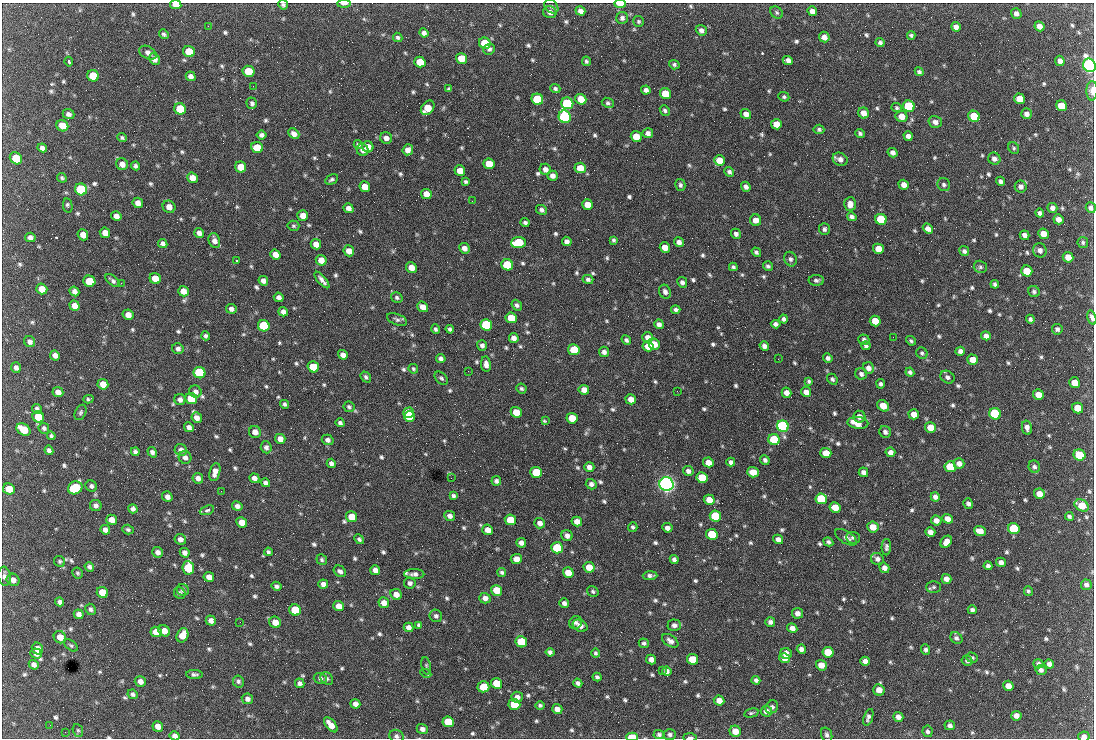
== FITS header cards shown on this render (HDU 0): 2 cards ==
NAXIS1  =                 1092 /fastest changing axis
NAXIS2  =                  736 /next to fastest changing axis

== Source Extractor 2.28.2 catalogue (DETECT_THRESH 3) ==
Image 1092 x 736 px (HDU 0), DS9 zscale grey, 1 PNG px = 1 image px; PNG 1096 x 740 px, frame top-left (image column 1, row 736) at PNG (2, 3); each listed source drawn as its Kron ellipse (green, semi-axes under 4 px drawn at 4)
Background 1520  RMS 36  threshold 109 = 3 sigma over >= 5 px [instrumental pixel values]
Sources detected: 800; of the 800, the 500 brightest by FLUX_AUTO listed and drawn (300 fainter detections omitted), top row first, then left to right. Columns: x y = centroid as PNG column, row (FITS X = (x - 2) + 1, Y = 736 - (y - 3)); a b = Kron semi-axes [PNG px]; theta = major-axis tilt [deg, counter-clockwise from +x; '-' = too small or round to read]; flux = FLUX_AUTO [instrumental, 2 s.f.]
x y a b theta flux
344 4 6 3 2 1.2e+04
620 4 6 3 -1 4.3e+04
176 5 5 4 - 3.4e+04
283 5 5 4 - 5.5e+03
551 6 8 6 -44 4.9e+03
580 11 5 4 - 1.1e+04
812 11 5 4 - 1.9e+04
550 12 7 6 - 1.2e+04
777 12 7 5 -46 4.9e+03
1016 14 5 5 - 9.9e+03
622 18 6 6 - 7.4e+03
638 21 5 5 - 4.5e+03
208 26 2 2 - 5.2e+03
1039 26 5 5 - 1.6e+04
956 27 5 4 - 1.2e+04
701 30 6 5 - 9.3e+03
424 33 5 4 - 8.3e+03
164 34 5 4 - 4.9e+03
911 35 4 3 - 4.6e+03
398 37 5 4 - 5.0e+03
824 37 5 5 - 1.4e+04
485 43 6 5 - 8.2e+04
880 43 4 4 - 6.7e+03
489 49 6 5 - 7.2e+03
189 52 6 5 - 7.4e+04
148 53 9 6 -28 1.1e+04
461 58 6 5 - 5.2e+04
154 59 6 5 - 1.1e+04
788 60 5 4 - 1.1e+04
586 61 5 4 - 4.6e+03
1060 61 5 4 - 1.3e+04
69 62 5 3 - 6.6e+03
420 62 6 5 - 5.6e+04
674 65 5 4 - 5.4e+03
1089 65 7 6 - 1.3e+06
248 71 6 5 - 4.9e+04
919 72 4 4 - 5.6e+03
93 76 6 5 - 7.6e+04
191 76 5 4 - 1.1e+04
253 86 2 2 - 1.9e+04
449 89 4 4 - 4.5e+03
555 89 5 4 - 5.6e+03
646 90 5 4 - 9.9e+03
1092 91 10 5 89 1.6e+04
665 94 6 5 - 6.0e+04
784 97 5 4 - 4.4e+03
537 99 6 5 - 1.6e+05
581 99 6 5 - 3.9e+04
1020 99 5 5 - 5.4e+04
252 103 6 5 - 6.3e+03
567 103 6 6 - 2.8e+05
608 103 6 5 - 5.3e+03
909 106 6 5 - 2.0e+05
1062 106 6 5 - 5.9e+04
428 108 8 6 49 5.1e+04
897 108 5 4 - 4.4e+03
180 109 6 5 - 7.6e+04
665 110 5 4 - 5.6e+03
864 113 6 5 - 2.1e+04
68 114 6 5 - 8.3e+03
746 114 5 5 - 1.7e+04
1026 114 5 5 - 1.1e+04
901 116 6 5 - 2.7e+04
974 116 6 5 - 9.2e+04
565 117 6 6 - 5.8e+05
935 122 7 5 -16 1.2e+04
776 124 5 5 - 3.2e+04
62 126 6 5 - 3.9e+04
819 129 5 4 - 5.3e+03
648 133 5 5 - 9.4e+03
860 133 5 4 - 5.5e+03
294 134 6 4 -41 1.1e+04
261 135 5 4 - 7.9e+03
908 136 5 4 - 1.0e+04
636 137 6 5 - 4.4e+04
122 138 5 4 - 4.6e+03
386 138 6 5 - 1.2e+04
358 144 5 3 - 4.9e+03
368 147 5 5 - 2.1e+04
42 148 5 4 - 8.8e+03
257 148 6 5 - 6.4e+04
1014 148 6 5 - 4.5e+03
363 150 6 5 - 1.4e+04
408 150 5 5 - 1.4e+04
893 153 5 4 - 9.7e+03
16 158 7 5 -42 5.4e+04
840 159 8 6 -28 1.3e+04
994 159 6 6 - 1.0e+04
719 160 5 5 - 3.1e+04
122 164 6 5 - 1.5e+04
489 164 5 5 - 5.1e+04
135 166 4 4 - 6.0e+03
240 167 6 5 - 4.0e+04
580 168 5 5 - 3.5e+04
545 169 6 5 - 1.3e+04
460 171 5 5 - 2.7e+04
729 172 5 4 - 6.4e+03
552 176 5 5 - 1.2e+04
62 178 5 4 - 4.7e+03
192 178 5 5 - 2.2e+04
332 179 7 4 28 5.6e+03
1001 181 5 4 - 6.5e+03
465 182 4 3 - 4.6e+03
680 185 6 5 - 5.8e+03
904 185 5 5 - 1.6e+04
944 185 7 6 - 6.3e+03
365 187 5 5 - 2.8e+04
746 187 5 4 - 7.8e+03
1021 187 6 6 - 9.6e+03
81 189 6 6 - 2.7e+05
426 194 5 5 - 2.3e+04
472 201 2 2 - 8.1e+03
138 203 5 5 - 1.6e+04
850 204 7 6 - 1.6e+04
587 205 5 5 - 2.9e+04
68 206 7 4 -80 5.3e+03
169 207 6 6 - 1.8e+04
348 208 5 4 - 1.3e+04
1052 208 5 4 - 9.4e+03
1091 208 5 5 - 7.5e+03
542 210 6 4 -31 6.8e+03
1040 213 4 4 - 6.9e+03
303 215 5 5 - 2.2e+04
116 216 5 4 - 1.2e+04
852 217 5 4 - 7.8e+03
881 219 6 5 - 1.5e+05
1058 219 5 5 - 1.4e+04
756 220 6 5 - 1.9e+04
525 222 4 3 - 5.6e+03
293 226 6 5 - 4.4e+03
824 229 6 5 - 6.1e+03
928 229 5 4 - 1.4e+04
105 233 5 5 - 1.9e+04
199 233 5 4 - 1.1e+04
736 234 5 5 - 7.8e+03
1043 234 5 5 - 2.5e+04
83 235 5 5 - 2.0e+04
1025 235 5 4 - 1.1e+04
30 237 5 4 - 9.8e+03
613 240 4 4 - 4.5e+03
214 241 8 5 -70 1.4e+04
567 241 5 4 - 1.0e+04
679 242 5 4 - 1.1e+04
1083 242 5 5 - 4.6e+03
518 243 7 5 4 1.6e+05
163 244 5 4 - 8.3e+03
316 244 5 5 - 1.9e+04
665 247 5 5 - 3.3e+04
464 248 5 5 - 1.3e+04
878 249 5 5 - 3.3e+04
1040 250 7 6 - 1.0e+04
349 251 6 5 - 1.9e+04
964 251 5 4 - 7.0e+03
756 252 5 4 - 5.8e+03
275 254 5 4 - 1.7e+04
1068 257 5 5 - 2.6e+04
790 259 7 6 - 7.6e+03
321 260 5 5 - 2.3e+04
236 261 3 2 - 1.2e+05
507 265 6 5 - 1.5e+05
768 266 5 4 - 5.7e+03
411 267 5 5 - 2.5e+04
733 267 4 4 - 5.7e+03
980 267 7 6 - 5.5e+03
1027 271 6 5 - 5.7e+04
155 279 6 5 - 3.3e+04
588 279 5 4 - 6.4e+03
322 280 10 3 -50 1.1e+04
816 280 8 5 -1 6.4e+03
89 281 6 5 - 1.0e+05
113 281 9 4 -39 6.8e+03
263 281 5 4 - 9.6e+03
682 282 5 5 - 7.8e+03
121 283 2 2 - 9.2e+03
995 284 4 4 - 5.9e+03
42 289 5 5 - 3.1e+04
74 291 5 4 - 9.5e+03
183 291 5 5 - 1.9e+04
665 292 7 5 -64 9.3e+03
1034 292 6 5 - 5.9e+03
279 297 5 4 - 9.0e+03
397 297 6 5 - 5.4e+03
517 305 6 4 -50 6.9e+03
75 306 5 5 - 1.7e+04
423 307 6 5 - 2.1e+04
231 309 5 5 - 9.8e+03
676 309 5 4 - 6.0e+03
283 312 5 4 - 1.2e+04
128 315 5 5 - 1.7e+04
1092 317 7 4 -75 1.1e+04
511 318 6 5 - 5.7e+04
783 319 4 4 - 6.5e+03
1030 319 4 4 - 5.3e+03
397 320 10 5 -22 7.1e+03
875 321 5 5 - 4.2e+04
659 324 5 4 - 9.6e+03
776 324 5 4 - 8.1e+03
486 325 6 5 - 2.6e+05
264 326 6 5 - 2.1e+05
436 329 5 4 - 5.4e+03
450 329 4 4 - 5.3e+03
1057 329 5 5 - 7.1e+03
206 336 4 4 - 5.6e+03
986 336 5 4 - 9.8e+03
648 337 5 5 - 1.7e+04
893 337 2 2 - 1.4e+04
514 338 5 5 - 1.2e+04
864 339 5 5 - 6.5e+03
626 340 5 4 - 6.2e+03
911 341 5 4 - 4.5e+03
30 342 6 5 - 8.7e+03
654 344 6 5 - 2.8e+04
482 345 5 5 - 7.5e+03
648 346 5 5 - 2.6e+04
764 346 5 4 - 1.0e+04
866 346 4 4 - 6.3e+03
178 349 6 5 - 8.2e+03
574 350 6 5 - 8.5e+04
960 351 5 4 - 1.0e+04
604 352 5 5 - 9.7e+03
922 353 6 5 - 5.3e+03
55 355 5 4 - 1.1e+04
343 355 5 4 - 1.2e+04
828 358 5 4 - 7.0e+03
441 359 5 4 - 8.6e+03
778 359 2 2 - 8.8e+03
973 360 5 5 - 2.7e+04
486 364 8 5 -82 1.3e+04
313 367 6 5 - 8.9e+04
16 368 5 5 - 9.7e+03
868 368 6 5 - 1.2e+04
413 369 5 4 - 4.7e+03
468 371 2 2 - 5.9e+03
910 372 4 4 - 6.0e+03
199 373 6 5 - 3.1e+05
861 374 6 5 - 8.2e+03
366 377 6 4 -50 5.2e+03
948 377 7 6 - 7.9e+03
441 378 8 5 -44 5.0e+03
832 379 6 4 -49 5.7e+03
809 381 4 3 - 4.5e+03
1075 383 5 5 - 3.5e+04
103 384 5 5 - 2.7e+04
881 384 4 4 - 6.2e+03
521 389 5 4 - 5.1e+03
584 390 5 5 - 1.7e+04
195 391 6 6 - 9.6e+03
677 391 2 2 - 6.0e+03
58 392 5 5 - 1.4e+04
806 392 5 5 - 1.5e+04
787 393 5 4 - 1.6e+04
1038 395 5 5 - 2.4e+04
88 399 5 3 - 4.5e+03
191 399 6 5 - 1.1e+05
631 399 5 5 - 2.0e+04
180 400 5 5 - 1.0e+04
285 404 4 4 - 5.6e+03
883 406 6 5 - 3.6e+04
349 407 5 5 - 4.5e+03
1078 408 5 5 - 3.7e+04
37 409 5 4 - 6.5e+03
80 412 8 5 66 5.2e+03
516 412 5 5 - 3.9e+04
408 413 5 5 - 6.8e+04
914 414 5 5 - 2.4e+04
995 414 6 5 - 2.7e+05
38 417 6 5 - 5.2e+04
409 417 5 5 - 8.3e+04
859 417 6 5 - 1.5e+04
197 418 5 5 - 1.4e+04
572 418 5 5 - 4.6e+04
546 421 3 3 - 9.1e+03
340 423 4 4 - 6.3e+03
858 423 10 6 -5 4.1e+04
783 426 6 5 - 7.0e+05
189 427 5 4 - 9.8e+03
930 427 5 5 - 3.4e+04
44 428 6 5 - 5.8e+03
1027 428 7 5 -78 1.1e+04
23 429 8 5 -34 5.9e+04
255 432 6 6 - 1.8e+04
885 432 6 5 - 8.1e+03
51 436 4 4 - 5.3e+03
280 439 5 5 - 2.0e+04
328 440 6 5 - 8.6e+03
774 440 6 5 - 1.7e+05
266 447 6 5 - 7.8e+03
49 450 5 4 - 8.6e+03
181 450 6 5 - 9.7e+03
135 452 4 4 - 6.5e+03
152 452 5 4 - 8.1e+03
890 452 5 4 - 1.1e+04
826 453 5 5 - 3.9e+04
1079 455 6 5 - 1.0e+05
185 457 6 6 - 1.0e+04
765 460 5 4 - 6.2e+03
708 462 5 5 - 2.3e+04
731 462 4 4 - 7.2e+03
331 463 5 4 - 7.5e+03
959 464 5 5 - 1.3e+04
589 467 5 4 - 1.1e+04
950 467 6 5 - 9.6e+04
1034 467 6 5 - 7.4e+03
688 471 5 5 - 9.1e+03
215 472 9 5 76 1.8e+04
536 472 6 5 - 1.3e+05
753 472 6 5 - 3.4e+04
863 472 5 4 - 9.9e+03
198 478 5 5 - 1.1e+04
254 478 5 4 - 1.2e+04
451 478 2 2 - 5.1e+03
702 478 6 5 - 1.1e+05
496 481 5 5 - 7.3e+03
265 483 5 4 - 7.3e+03
591 484 5 5 - 8.5e+03
666 484 7 6 - 1.7e+06
91 486 6 5 - 6.5e+03
75 488 7 6 - 2.0e+05
9 489 6 5 - 3.5e+04
221 491 2 2 - 7.2e+03
1039 494 5 5 - 2.2e+04
453 496 4 3 - 5.4e+03
167 497 5 5 - 1.0e+04
935 497 5 4 - 9.0e+03
821 499 6 5 - 1.6e+05
709 500 5 5 - 2.9e+04
968 503 5 4 - 7.0e+03
1082 505 7 5 -30 4.8e+04
96 506 6 5 - 7.7e+03
237 506 5 4 - 1.0e+04
835 507 5 5 - 3.8e+04
133 509 5 4 - 8.1e+03
207 510 7 3 20 8.1e+03
450 516 5 5 - 1.0e+04
715 516 6 5 - 1.2e+05
1069 516 4 3 - 5.3e+03
352 517 5 5 - 4.4e+04
947 519 5 4 - 1.6e+04
112 520 5 5 - 2.1e+04
510 520 6 5 - 6.0e+04
936 520 5 5 - 1.3e+04
242 522 5 5 - 2.6e+04
577 522 5 5 - 2.0e+04
540 523 5 5 - 1.3e+04
633 527 5 4 - 4.7e+03
873 527 6 5 - 3.1e+04
667 528 5 4 - 1.1e+04
128 529 6 4 -18 5.2e+03
1014 529 6 5 - 1.6e+05
105 530 5 4 - 1.1e+04
488 530 5 5 - 1.9e+04
980 531 6 5 - 2.5e+04
930 532 5 4 - 1.3e+04
712 534 6 5 - 9.6e+04
567 535 6 5 - 1.1e+04
846 537 12 6 -32 1.0e+04
853 538 7 6 - 6.6e+03
180 539 6 5 - 1.1e+04
359 539 5 4 - 5.3e+03
778 539 5 4 - 1.2e+04
828 542 5 4 - 5.1e+03
946 542 7 5 52 1.7e+04
521 543 5 4 - 1.2e+04
886 547 8 4 89 6.5e+03
557 548 6 5 - 1.8e+05
158 552 6 5 - 1.1e+04
268 552 4 3 - 4.9e+03
185 553 5 4 - 9.5e+03
516 559 5 5 - 1.7e+04
674 559 4 4 - 7.3e+03
877 559 6 6 - 9.3e+03
322 560 6 5 - 4.9e+03
60 561 6 5 - 4.8e+03
1001 562 5 4 - 9.5e+03
988 566 4 4 - 7.4e+03
89 567 5 4 - 6.5e+03
589 567 5 5 - 3.2e+04
188 568 7 6 - 1.7e+05
884 568 5 4 - 1.0e+04
375 570 5 5 - 1.3e+04
340 571 7 5 -40 8.0e+03
502 572 4 4 - 5.3e+03
77 573 5 5 - 4.8e+03
568 573 5 5 - 3.2e+04
414 574 10 5 0 9.3e+03
4 576 9 6 -82 1.1e+04
650 576 7 4 2 8.3e+03
209 577 5 5 - 1.5e+04
946 579 5 4 - 1.4e+04
13 580 6 6 - 1.3e+04
410 583 6 5 - 8.6e+03
323 584 5 4 - 1.2e+04
1086 585 5 5 - 8.7e+03
276 586 5 4 - 6.8e+03
934 587 7 5 1 5.2e+03
183 590 6 6 - 6.5e+03
496 590 6 5 - 4.8e+04
593 591 6 5 - 5.0e+03
1028 591 5 4 - 4.7e+03
102 592 6 5 - 4.4e+04
180 593 6 5 - 5.7e+03
396 594 6 5 - 2.0e+04
485 598 5 5 - 1.3e+04
60 602 5 4 - 7.9e+03
384 603 5 5 - 1.6e+04
564 603 5 4 - 8.9e+03
339 606 5 5 - 1.9e+04
91 609 6 5 - 6.2e+03
295 610 6 5 - 8.8e+04
972 610 4 4 - 6.8e+03
797 613 5 5 - 1.1e+04
79 614 5 4 - 1.2e+04
436 616 6 6 - 6.5e+03
211 620 5 5 - 1.1e+04
240 622 2 2 - 4.9e+03
275 622 6 5 - 2.4e+04
770 622 5 5 - 8.3e+03
576 623 7 6 - 6.9e+03
419 625 4 3 - 4.4e+03
674 625 7 5 -1 9.7e+03
580 626 8 5 -27 1.4e+04
409 627 5 4 - 1.0e+04
792 628 5 4 - 1.3e+04
164 631 6 5 - 2.6e+04
156 632 6 5 - 2.9e+04
182 635 7 5 66 3.1e+04
60 637 6 6 - 2.2e+04
956 638 6 5 - 6.7e+03
670 641 9 5 -33 1.0e+04
521 642 6 5 - 1.2e+05
644 643 5 4 - 5.7e+03
71 645 8 4 -37 4.7e+03
37 649 6 5 - 1.8e+04
801 649 5 4 - 9.7e+03
926 650 5 4 - 6.0e+03
550 652 4 4 - 7.1e+03
828 652 6 5 - 6.5e+04
595 653 4 4 - 4.5e+03
36 654 6 5 - 1.1e+04
786 654 6 5 - 1.9e+04
972 657 6 5 - 5.4e+03
784 658 6 5 - 2.2e+04
651 659 5 4 - 1.3e+04
693 659 6 5 - 7.8e+04
865 661 5 4 - 1.1e+04
967 661 6 5 - 4.8e+03
1038 664 5 4 - 7.1e+03
1049 664 5 4 - 8.4e+03
34 665 5 4 - 1.0e+04
821 665 5 5 - 2.5e+04
426 666 9 4 -79 4.4e+03
662 670 3 2 - 6.3e+03
1041 670 5 5 - 6.7e+03
667 671 5 4 - 9.4e+03
426 673 6 3 -26 5.4e+03
194 674 8 4 -2 6.7e+03
597 677 4 3 - 5.6e+03
320 678 6 5 - 7.3e+03
327 678 7 5 -42 6.1e+03
756 680 4 4 - 6.7e+03
140 681 6 5 - 1.4e+04
238 681 6 5 - 5.9e+03
300 683 5 4 - 8.1e+03
497 683 6 5 - 6.0e+04
578 683 5 4 - 7.3e+03
1008 686 5 5 - 1.9e+04
483 687 6 5 - 5.5e+04
879 690 6 5 - 2.0e+04
133 694 5 4 - 5.5e+03
517 697 6 5 - 1.0e+04
247 699 6 5 - 9.6e+03
719 700 5 5 - 1.9e+04
355 704 5 4 - 1.1e+04
514 704 6 5 - 9.9e+04
540 705 5 4 - 4.5e+03
772 707 7 6 - 7.1e+03
557 709 5 5 - 1.3e+04
766 711 6 5 - 1.3e+04
751 713 7 4 13 4.4e+03
1016 716 5 5 - 1.3e+04
868 717 8 4 71 7.9e+03
898 717 5 5 - 1.2e+04
448 722 6 5 - 8.6e+04
50 725 2 2 - 4.6e+03
331 725 9 5 -49 2.5e+04
950 725 5 5 - 7.7e+03
158 726 5 5 - 1.6e+04
422 729 6 5 - 9.2e+03
78 730 6 5 - 4.4e+03
735 731 6 5 - 2.6e+04
928 731 6 5 - 6.0e+03
65 732 2 2 - 9.8e+03
670 734 6 5 - 6.6e+03
659 735 5 4 - 6.3e+03
827 735 7 5 -72 7.0e+03
175 736 5 4 - 1.0e+04
396 736 7 6 - 7.5e+03
1084 736 6 5 - 1.0e+04
632 737 6 4 -1 7.5e+04
690 737 7 3 -1 9.2e+03
At the frame edge (FLAGS 8, measured only in part): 14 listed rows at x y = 344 4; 620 4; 176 5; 283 5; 1089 65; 1092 91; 1091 208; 1092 317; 4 576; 175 736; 396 736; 1084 736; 632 737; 690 737
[300 fainter detections neither listed nor drawn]